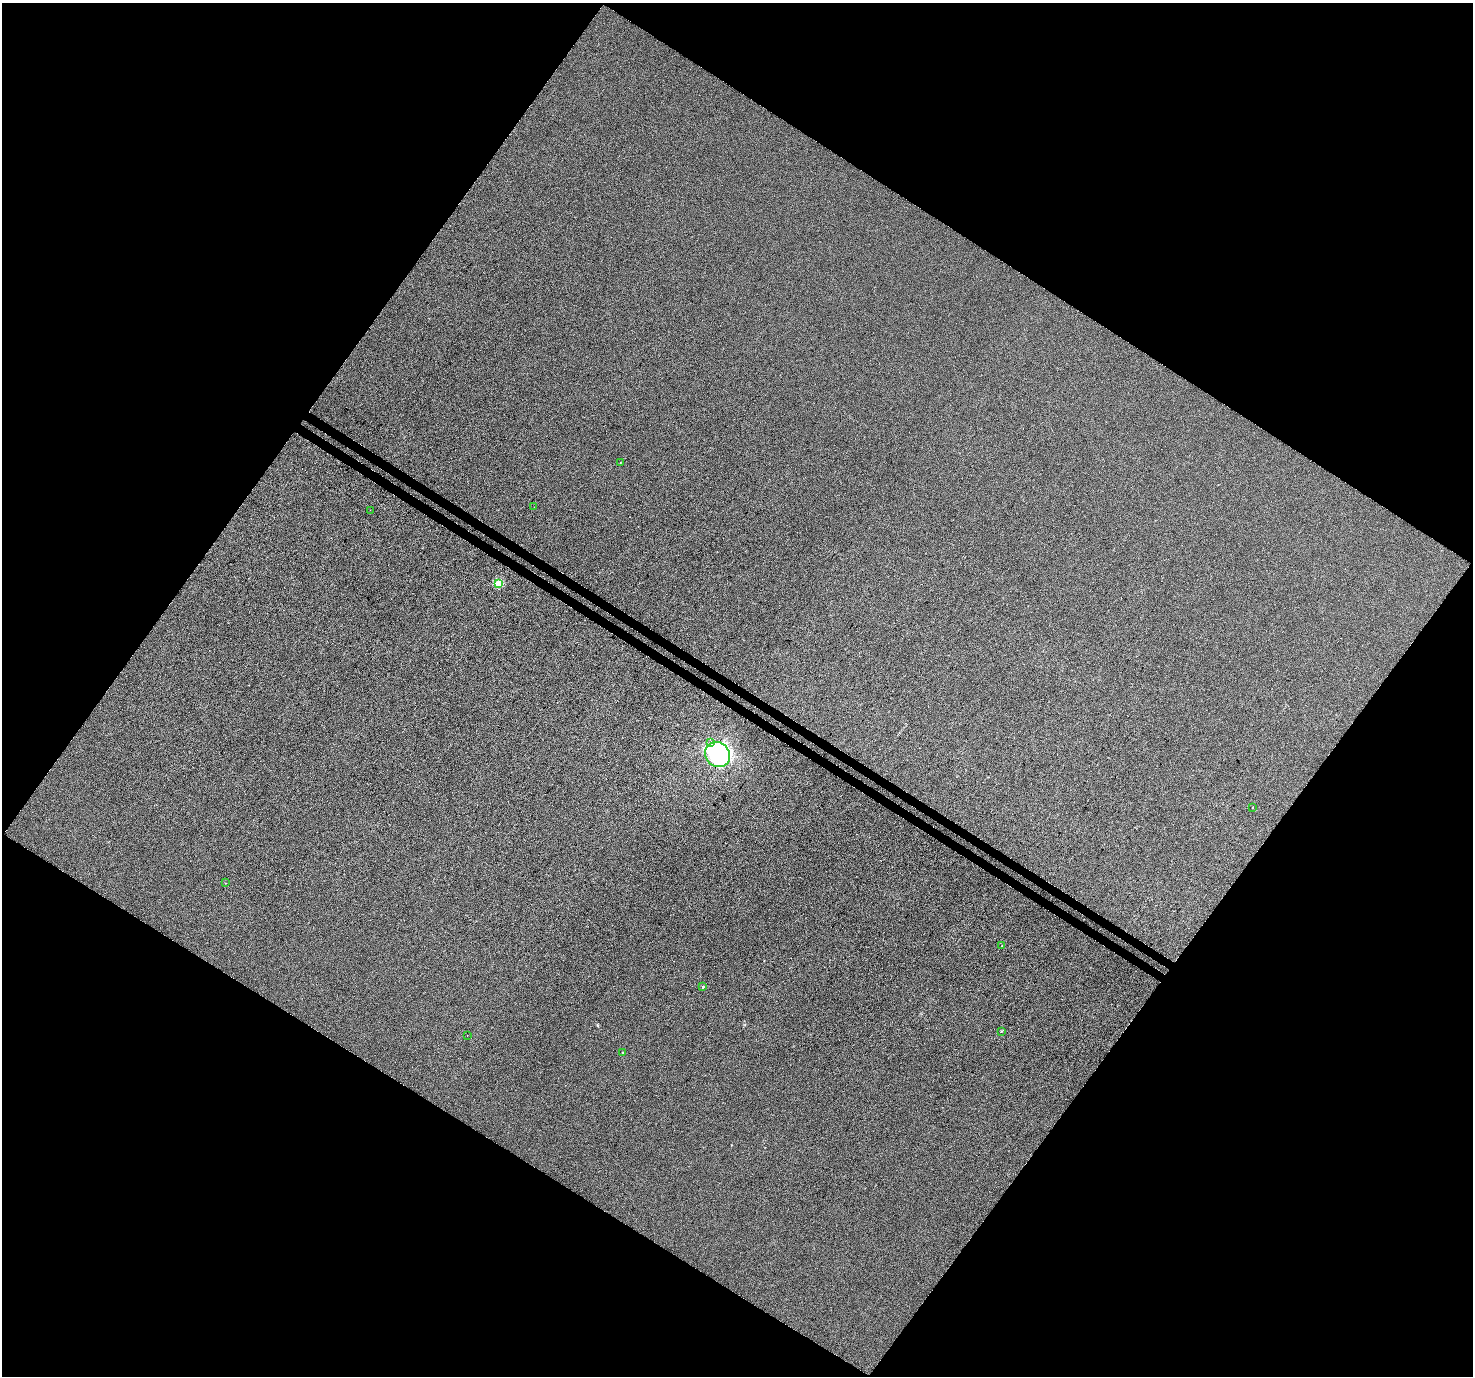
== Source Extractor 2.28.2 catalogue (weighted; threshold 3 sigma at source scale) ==
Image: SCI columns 42-5924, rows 300-5794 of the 5958 x 6029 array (HDU 1 of 3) = the unmasked area's bounding box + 8 px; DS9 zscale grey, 4 x 4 block average (1 PNG px = mean of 4 x 4 image px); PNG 1475 x 1378 px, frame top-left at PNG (2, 3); each listed source drawn as its Kron ellipse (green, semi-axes under 4 px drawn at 4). Shown black and unused: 49% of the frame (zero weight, under 3 of 4 exposures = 5% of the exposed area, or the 3 px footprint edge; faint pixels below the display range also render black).
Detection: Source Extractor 2.28.2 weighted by HDU 2 'WHT'. Background -0.00143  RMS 0.0048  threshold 0.0217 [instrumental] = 3 sigma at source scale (4.5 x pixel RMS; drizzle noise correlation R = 1.50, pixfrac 1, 0.0396/0.0396 arcsec/px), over >= 5 px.
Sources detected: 14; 1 cosmic-ray / hot-pixel residue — neither listed nor drawn; the other 13 listed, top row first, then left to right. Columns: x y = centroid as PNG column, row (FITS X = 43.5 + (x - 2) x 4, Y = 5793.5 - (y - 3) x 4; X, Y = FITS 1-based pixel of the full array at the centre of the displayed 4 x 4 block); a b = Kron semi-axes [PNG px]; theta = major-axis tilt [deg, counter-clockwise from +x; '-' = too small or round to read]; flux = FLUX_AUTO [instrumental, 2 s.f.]
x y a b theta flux
620 462 2 2 - 0.56
534 507 2 2 - 0.48
370 510 2 2 - 0.64
499 583 2 2 - 97
711 742 2 2 - 1.3
718 755 13 12 - 420
1252 807 2 2 - 2.7
225 883 2 2 - 0.81
1002 945 2 2 - 1.3
703 987 2 2 - 5.5
1001 1031 2 2 - 1.1
467 1035 2 2 - 0.47
623 1052 3 2 - 1.9
Diffuse or blended objects may show on this block-average render without a row.